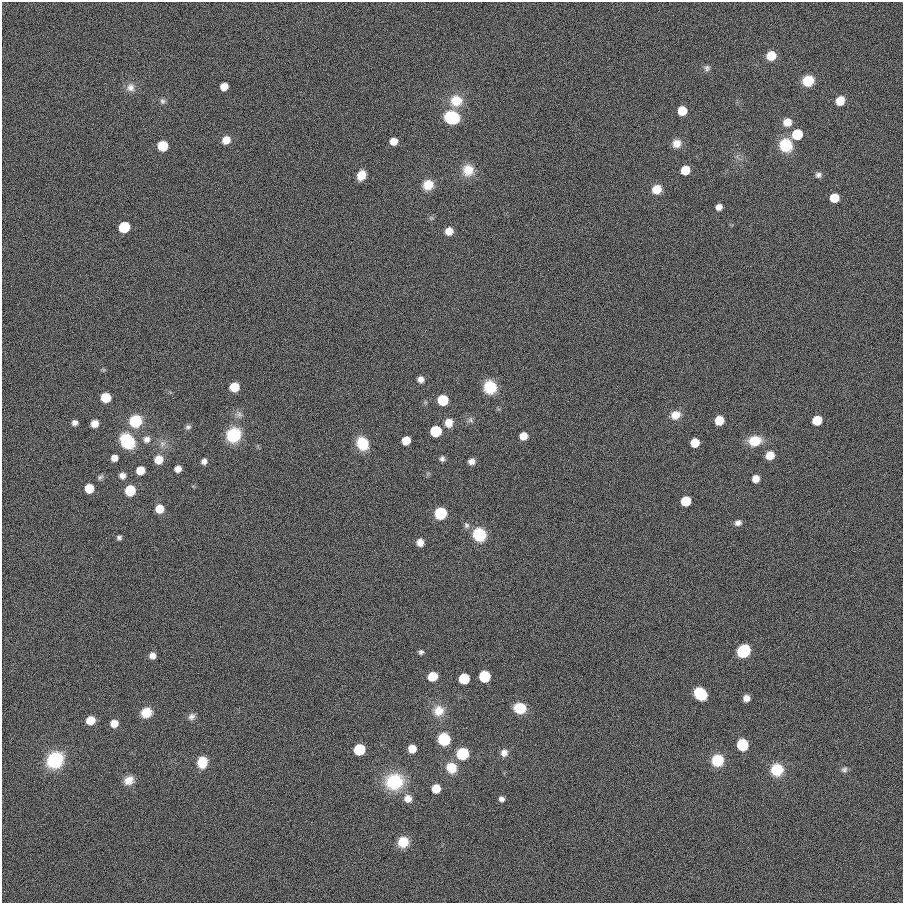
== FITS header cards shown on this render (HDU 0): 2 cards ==
NAXIS1  =                  901
NAXIS2  =                  901

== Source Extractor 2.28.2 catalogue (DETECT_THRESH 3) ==
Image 901 x 901 px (HDU 0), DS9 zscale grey, 1 PNG px = 1 image px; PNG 905 x 905 px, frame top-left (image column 1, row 901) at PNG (2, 2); no overlay
Background 0.00172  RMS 0.099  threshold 0.298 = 3 sigma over >= 5 px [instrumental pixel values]
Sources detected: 105; all 105 listed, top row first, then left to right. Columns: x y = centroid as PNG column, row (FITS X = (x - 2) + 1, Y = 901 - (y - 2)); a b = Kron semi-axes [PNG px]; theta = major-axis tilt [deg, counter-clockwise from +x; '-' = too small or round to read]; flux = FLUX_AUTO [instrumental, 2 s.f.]
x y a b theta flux
771 56 8 7 - 120
707 68 8 7 - 20
808 81 9 8 - 180
130 87 11 11 - 47
224 87 6 6 - 78
162 101 8 7 - 18
456 101 15 14 - 130
840 101 8 7 - 110
682 111 7 7 - 140
452 117 11 9 -12 470
787 122 10 9 - 67
797 134 7 7 - 370
226 140 9 8 - 67
394 141 6 6 - 70
676 143 10 10 - 57
786 145 10 10 - 300
163 146 8 7 - 140
468 170 14 14 - 110
685 170 7 7 - 150
361 175 9 7 62 89
818 175 7 7 - 22
428 185 11 10 - 99
657 189 9 9 - 91
834 198 7 7 - 160
719 207 6 5 - 39
124 227 7 7 - 360
449 231 7 7 - 73
421 379 6 6 - 35
234 387 7 7 - 150
490 387 12 11 - 220
106 397 7 7 - 180
443 400 7 7 - 240
239 414 10 8 -55 28
675 415 11 10 - 75
470 420 9 7 -53 21
719 420 7 7 - 130
817 420 7 7 - 180
135 421 10 9 - 300
75 422 6 6 - 26
449 423 9 8 - 70
94 424 7 7 - 56
188 427 8 6 15 18
436 431 7 7 - 480
233 435 12 12 - 320
523 436 7 6 - 78
147 439 9 9 - 37
127 441 11 9 -49 480
406 441 7 6 - 120
755 441 12 9 10 170
695 443 7 6 - 140
162 444 9 8 - 32
362 444 11 9 -62 240
770 455 8 7 - 88
114 458 6 6 - 38
442 459 6 6 - 19
158 460 8 8 - 94
204 461 7 6 - 27
471 461 6 6 - 35
178 469 6 6 - 40
140 470 7 6 - 110
122 476 7 7 - 35
100 477 8 6 43 15
756 479 6 6 - 60
89 488 7 7 - 140
130 491 8 7 - 230
686 501 7 7 - 230
159 509 7 7 - 110
440 513 8 8 - 310
738 523 8 6 14 26
466 525 8 7 - 20
479 535 12 11 - 230
119 537 6 5 - 16
420 542 7 7 - 46
743 651 9 8 - 410
421 652 6 5 - 16
152 656 7 7 - 36
432 676 7 7 - 170
484 676 7 7 - 470
464 679 7 7 - 260
700 694 10 8 -45 300
746 698 6 6 - 43
520 708 9 8 - 240
439 711 14 14 - 96
146 713 12 10 18 96
192 716 10 7 44 27
91 720 8 7 - 110
114 723 7 7 - 73
444 739 8 8 - 390
742 745 7 7 - 470
359 749 7 7 - 450
412 749 7 6 - 94
462 753 8 8 - 350
504 753 9 9 - 40
55 760 14 12 44 440
717 760 9 9 - 270
202 762 10 8 79 160
451 768 12 11 - 130
844 769 8 7 - 19
777 770 11 11 - 200
129 780 11 9 28 65
394 782 19 17 14 340
436 789 7 6 - 110
408 799 10 10 - 54
501 799 6 5 - 24
403 842 11 10 - 130